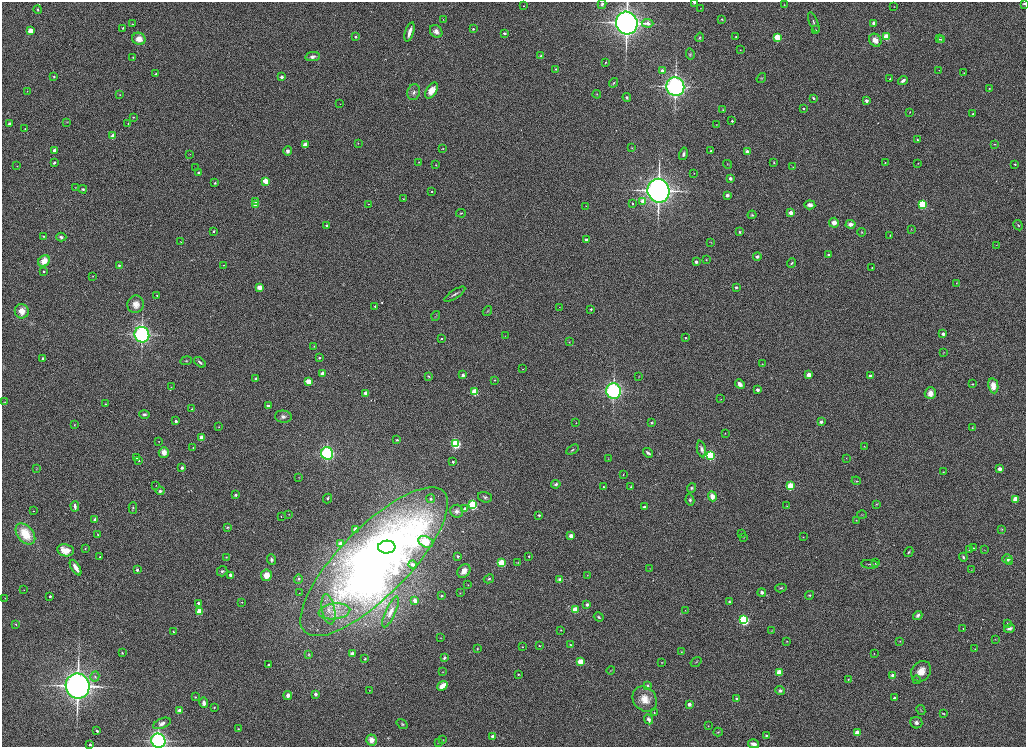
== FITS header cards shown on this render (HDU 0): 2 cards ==
NAXIS1  =                 2048
NAXIS2  =                 1489

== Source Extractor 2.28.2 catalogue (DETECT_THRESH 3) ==
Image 2048 x 1489 px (HDU 0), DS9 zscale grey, zoomed out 1/2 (1 PNG px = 2 x 2 image px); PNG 1028 x 749 px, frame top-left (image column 1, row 1489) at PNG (2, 2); each listed source drawn as its Kron ellipse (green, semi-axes under 4 px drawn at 4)
Background 1150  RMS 5.8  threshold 17.4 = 3 sigma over >= 5 px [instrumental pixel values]
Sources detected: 397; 4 cannot appear on this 1/2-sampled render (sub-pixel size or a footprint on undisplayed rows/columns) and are neither listed nor drawn; the other 393 listed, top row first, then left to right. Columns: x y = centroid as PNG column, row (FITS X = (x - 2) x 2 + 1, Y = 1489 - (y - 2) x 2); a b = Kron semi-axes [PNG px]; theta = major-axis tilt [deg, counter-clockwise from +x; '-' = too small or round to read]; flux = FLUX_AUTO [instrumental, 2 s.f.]
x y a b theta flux
694 2 2 2 - 3.1e+03
602 4 5 4 - 2.1e+03
1024 4 4 3 - 1.5e+03
784 5 3 2 - 5.4e+02
524 6 3 2 - 6.6e+02
894 6 2 2 - 3.7e+02
700 8 2 1 - 2.8e+02
38 10 4 3 - 1.3e+03
722 19 2 2 - 1.1e+03
443 20 3 2 - 5.5e+02
814 22 11 2 -68 2.0e+03
627 23 11 11 - 7.3e+05
648 23 6 3 -5 9.7e+03
874 23 2 2 - 1.2e+04
132 24 2 2 - 9.6e+02
123 28 4 3 - 1.1e+03
473 29 2 2 - 2.3e+03
815 30 3 2 - 9.2e+02
30 31 3 3 - 3.6e+04
436 31 7 5 -48 7.5e+03
410 32 10 3 72 9.4e+03
504 33 2 2 - 3.9e+03
356 37 2 2 - 2.8e+03
700 37 5 3 - 1.4e+03
736 37 2 2 - 8.5e+02
886 37 3 3 - 5.7e+04
777 38 3 3 - 9.4e+04
139 39 7 6 - 1.3e+04
939 39 3 2 - 7.9e+02
942 39 3 2 - 8.9e+02
875 40 7 5 -54 8.9e+03
740 50 2 1 - 6.4e+02
690 54 5 4 - 1.9e+03
541 56 4 4 - 2.6e+03
133 57 3 3 - 6.4e+02
312 57 7 4 9 4.9e+03
605 62 2 2 - 8.2e+02
556 69 2 2 - 1.2e+03
939 70 3 2 - 4.0e+02
663 71 2 2 - 9.4e+03
964 73 2 2 - 5.2e+02
156 74 2 2 - 1.7e+03
54 77 4 3 - 1.2e+03
282 77 2 2 - 8.1e+03
761 78 5 4 - 1.6e+03
890 79 2 2 - 1.0e+03
903 80 5 3 - 4.3e+03
614 83 5 2 - 1.3e+03
675 86 9 9 - 3.6e+05
989 88 2 2 - 8.0e+02
27 91 2 2 - 5.9e+02
432 91 9 5 58 1.4e+04
414 92 8 6 75 4.9e+03
597 94 4 3 - 1.0e+03
120 95 3 2 - 6.7e+02
627 97 4 3 - 2.3e+03
813 98 2 2 - 3.0e+03
866 101 2 2 - 8.5e+03
340 104 2 1 - 4.1e+02
804 108 2 2 - 1.9e+03
723 110 2 2 - 8.7e+02
910 112 3 2 - 5.2e+02
973 114 2 2 - 1.9e+03
133 117 2 2 - 1.2e+03
732 121 2 2 - 1.8e+03
67 122 3 2 - 6.2e+02
9 124 3 3 - 4.0e+03
128 124 2 2 - 7.1e+02
716 124 2 2 - 4.3e+02
25 129 3 2 - 6.2e+02
113 136 3 3 - 2.4e+04
917 140 3 2 - 1.4e+03
358 143 2 2 - 4.5e+02
994 144 2 2 - 8.6e+02
306 145 3 3 - 3.4e+04
632 148 3 2 - 6.2e+02
443 149 4 2 - 8.2e+02
54 150 2 2 - 6.3e+03
288 151 5 4 - 3.5e+03
711 151 2 2 - 2.3e+03
747 151 2 2 - 1.3e+04
190 154 3 2 - 3.4e+02
683 154 6 4 76 2.5e+03
419 162 3 2 - 6.7e+02
774 162 2 2 - 7.2e+02
54 163 3 3 - 2.4e+03
885 163 2 2 - 1.1e+03
918 163 2 2 - 4.7e+02
728 164 4 2 - 8.5e+02
1015 164 2 2 - 1.5e+03
436 165 3 3 - 8.3e+02
17 166 2 2 - 5.7e+02
793 167 2 2 - 4.2e+02
196 168 2 1 - 3.6e+02
199 172 3 3 - 1.5e+03
694 173 2 1 - 5.1e+02
730 178 2 2 - 8.7e+03
265 181 3 3 - 3.4e+04
215 183 2 2 - 2.6e+03
75 187 3 2 - 4.5e+02
83 189 4 3 - 1.4e+03
432 191 2 2 - 9.8e+02
658 191 12 11 - 6.8e+05
727 195 4 4 - 3.1e+03
403 199 3 3 - 7.2e+02
256 201 2 2 - 4.1e+03
643 201 3 3 - 1.9e+04
369 204 2 1 - 5.4e+02
633 204 2 2 - 1.2e+03
923 204 3 3 - 1.3e+05
255 205 3 2 - 2.3e+04
810 205 5 4 - 5.1e+03
586 206 2 1 - 2.8e+02
461 213 5 3 - 1.4e+03
791 213 2 2 - 1.7e+04
752 215 4 4 - 1.7e+03
834 223 5 5 - 9.0e+03
850 224 5 4 - 7.1e+03
326 225 2 2 - 2.5e+03
1018 225 5 3 - 1.4e+03
911 230 3 2 - 5.2e+02
213 231 3 3 - 1.5e+03
740 232 3 2 - 1.5e+03
861 232 4 3 - 8.6e+02
890 235 2 2 - 4.7e+02
44 236 3 2 - 1.1e+03
61 237 5 4 - 3.1e+03
586 240 2 2 - 7.7e+03
181 242 4 2 - 8.5e+02
711 242 3 2 - 4.0e+02
997 245 2 2 - 4.1e+02
828 255 2 2 - 2.7e+03
757 256 4 3 - 3.3e+03
706 260 2 2 - 7.7e+02
44 261 6 5 - 1.6e+04
696 262 2 2 - 5.7e+03
792 263 5 3 - 1.4e+03
119 265 4 4 - 2.0e+03
224 265 2 2 - 6.1e+02
872 268 2 2 - 1.1e+03
44 272 2 2 - 1.7e+03
92 276 3 2 - 5.0e+02
956 283 3 2 - 6.9e+02
259 287 3 3 - 2.7e+04
736 287 2 2 - 3.4e+03
455 294 12 2 33 2.8e+03
157 295 2 2 - 8.3e+02
135 304 9 8 - 9.1e+03
375 306 2 2 - 1.6e+03
560 307 2 1 - 2.9e+02
591 309 2 2 - 1.9e+03
22 311 7 7 - 1.2e+04
487 311 5 3 - 1.2e+03
436 316 5 2 - 8.6e+02
943 334 2 2 - 6.7e+03
142 335 8 7 - 2.6e+05
505 336 3 2 - 4.4e+02
685 338 2 2 - 9.2e+02
442 339 2 2 - 1.4e+03
569 342 3 2 - 6.0e+02
314 346 2 2 - 4.3e+02
943 353 3 2 - 4.8e+02
43 358 2 2 - 2.6e+03
319 358 2 2 - 2.3e+03
186 361 6 3 8 1.6e+03
200 362 6 3 -38 2.4e+03
762 364 3 2 - 7.4e+02
523 369 2 2 - 5.3e+02
322 373 3 2 - 2.1e+04
463 375 3 3 - 2.5e+03
809 375 3 2 - 2.5e+04
429 376 4 3 - 1.2e+03
870 376 2 2 - 9.3e+03
639 377 3 3 - 7.0e+02
256 379 4 3 - 2.1e+03
494 380 2 2 - 5.1e+02
308 381 3 3 - 3.1e+04
740 384 5 4 - 6.8e+03
973 384 2 2 - 1.1e+03
993 386 7 5 -80 1.1e+04
171 387 2 2 - 5.1e+02
757 390 2 2 - 8.9e+03
614 391 8 7 - 2.2e+05
475 392 3 3 - 6.5e+04
366 393 3 2 - 2.5e+04
930 393 6 5 - 8.7e+03
721 399 2 2 - 3.7e+02
5 402 3 2 - 4.5e+02
105 404 2 2 - 7.7e+02
268 406 2 2 - 5.3e+03
192 409 2 2 - 6.9e+02
144 414 5 3 - 2.2e+03
283 417 8 6 -5 4.2e+03
176 421 2 2 - 5.9e+03
821 422 2 2 - 6.3e+03
576 423 2 2 - 5.1e+02
652 423 4 4 - 1.2e+03
74 425 3 2 - 4.4e+02
219 427 3 2 - 6.6e+02
972 428 3 2 - 6.1e+02
725 433 2 1 - 3.8e+02
202 437 2 2 - 2.2e+04
397 440 4 3 - 1.1e+03
159 441 2 1 - 3.7e+02
456 444 3 3 - 2.2e+05
864 446 3 2 - 6.3e+02
193 448 2 2 - 9.2e+02
701 449 8 4 -79 4.1e+03
572 450 7 3 31 1.5e+03
164 452 5 5 - 9.7e+03
327 453 6 6 - 1.8e+05
648 453 5 3 - 2.7e+03
710 455 3 3 - 1.8e+05
137 458 2 2 - 1.1e+03
846 458 3 2 - 4.4e+02
608 459 2 2 - 4.6e+02
139 461 2 2 - 1.1e+03
453 462 2 2 - 2.8e+03
182 468 2 2 - 5.7e+03
37 469 3 2 - 6.1e+02
1000 469 3 3 - 6.3e+03
943 472 3 2 - 6.0e+02
623 475 2 2 - 6.1e+02
299 477 2 2 - 4.2e+02
856 481 5 3 - 1.3e+03
556 484 5 4 - 3.7e+03
156 485 3 2 - 5.2e+02
790 486 3 3 - 8.6e+04
603 487 2 2 - 1.3e+03
631 487 3 3 - 1.2e+03
692 488 5 3 - 1.9e+03
160 491 4 3 - 2.6e+03
236 495 4 3 - 2.4e+03
712 496 5 4 - 8.1e+03
485 497 7 5 -16 2.7e+03
327 498 5 3 - 1.6e+03
431 499 4 4 - 2.0e+03
1015 499 3 2 - 3.6e+04
690 500 5 4 - 2.6e+03
877 504 4 3 - 1.0e+03
473 505 3 3 - 1.9e+05
75 506 5 2 - 3.2e+03
787 506 3 2 - 5.5e+02
644 507 2 2 - 6.3e+03
133 508 6 3 87 1.5e+03
464 509 2 2 - 5.1e+03
33 511 2 1 - 6.3e+02
456 511 6 6 - 4.0e+03
289 514 2 1 - 2.7e+02
539 515 2 2 - 2.3e+03
862 515 5 3 - 1.1e+03
281 516 2 2 - 6.8e+02
95 519 2 2 - 8.3e+03
856 520 2 2 - 7.0e+02
227 527 3 3 - 1.3e+03
355 529 3 3 - 3.7e+03
1002 529 4 3 - 8.7e+02
25 534 12 8 -50 3.4e+04
741 534 3 2 - 1.2e+03
98 535 4 2 - 6.0e+02
571 536 2 2 - 1.9e+04
744 537 3 3 - 7.2e+02
803 537 3 2 - 4.9e+02
426 542 8 5 -26 1.1e+05
340 543 2 2 - 1.1e+04
387 547 8 6 5 6.5e+04
974 548 3 2 - 1.2e+03
85 549 3 2 - 7.9e+02
65 550 8 6 -10 1.7e+04
969 550 2 2 - 5.3e+02
985 550 2 2 - 3.2e+02
909 552 5 3 - 1.5e+03
458 556 3 3 - 1.6e+03
529 556 2 2 - 1.0e+03
100 557 2 2 - 9.0e+02
226 557 4 3 - 8.8e+02
963 557 4 3 - 1.9e+03
271 559 5 4 - 3.2e+03
1007 559 5 4 - 4.3e+03
374 562 99 34 45 1.1e+06
517 562 4 3 - 9.0e+02
1009 562 4 3 - 1.4e+03
502 563 3 3 - 7.2e+04
876 563 4 3 - 1.6e+03
870 564 8 3 -5 2.0e+03
413 565 4 3 - 3.8e+03
76 568 9 3 -58 8.2e+03
650 568 3 2 - 4.3e+02
137 570 2 2 - 4.6e+03
971 570 3 2 - 4.9e+02
222 571 5 5 - 2.3e+03
464 571 7 5 50 1.1e+04
231 575 3 2 - 1.6e+04
266 575 6 5 - 1.3e+04
587 575 3 2 - 4.7e+02
298 579 5 4 - 2.4e+03
489 579 5 4 - 2.1e+03
560 580 2 2 - 1.8e+04
468 585 3 3 - 7.3e+02
781 588 6 3 15 1.6e+03
24 590 2 1 - 3.6e+02
299 593 2 2 - 5.3e+02
460 593 3 2 - 5.1e+02
762 593 4 4 - 3.3e+03
810 595 4 4 - 1.7e+03
50 596 2 2 - 3.7e+03
442 596 2 2 - 2.4e+03
5 598 2 2 - 3.4e+02
415 600 3 2 - 1.3e+04
729 601 4 3 - 1.4e+03
242 602 2 2 - 8.6e+02
198 603 2 2 - 4.0e+03
587 604 2 2 - 5.4e+03
328 609 15 6 -80 1.2e+04
575 610 3 3 - 4.9e+04
685 610 2 1 - 3.5e+02
199 611 3 3 - 4.0e+04
334 611 16 8 7 1.7e+04
391 612 17 5 66 8.4e+03
918 615 5 3 - 3.9e+03
599 617 5 3 - 2.1e+03
744 620 3 3 - 2.7e+05
1007 623 4 2 - 9.7e+02
16 624 3 3 - 1.0e+03
1009 628 6 3 18 2.6e+03
963 629 3 3 - 8.4e+02
561 630 3 2 - 8.7e+02
772 631 3 3 - 6.5e+02
173 632 2 2 - 8.0e+02
441 638 3 2 - 5.1e+02
995 639 3 2 - 5.2e+02
787 641 2 2 - 5.3e+02
900 641 2 2 - 6.3e+02
570 644 4 3 - 1.1e+03
539 646 2 2 - 9.0e+02
522 647 2 2 - 6.0e+02
477 649 3 3 - 9.1e+02
975 649 2 2 - 6.5e+02
681 652 3 2 - 9.5e+02
122 653 3 2 - 7.8e+02
874 653 2 1 - 4.2e+02
309 654 4 4 - 1.2e+03
352 654 2 2 - 1.5e+04
445 658 4 3 - 2.9e+03
365 659 2 2 - 1.7e+03
580 662 3 3 - 5.1e+04
696 662 6 3 34 1.2e+03
661 663 3 2 - 6.3e+02
268 665 2 2 - 2.5e+03
611 670 4 2 - 6.8e+02
921 671 11 9 49 1.4e+04
442 672 2 2 - 3.8e+02
779 672 3 3 - 5.6e+04
518 674 2 2 - 1.2e+03
893 675 3 2 - 1.7e+04
95 677 5 4 - 2.4e+03
848 679 2 2 - 5.5e+02
917 680 4 3 - 9.8e+02
648 685 4 3 - 2.1e+03
78 686 13 12 - 7.8e+05
442 686 5 3 - 1.5e+04
369 690 3 2 - 5.1e+02
780 690 5 4 - 3.1e+03
315 694 2 2 - 7.8e+03
288 695 4 4 - 4.5e+03
195 697 4 2 - 7.1e+02
736 698 2 2 - 2.0e+03
894 698 2 2 - 4.9e+03
645 699 13 11 -50 1.9e+04
204 703 5 4 - 6.3e+03
689 704 2 2 - 1.1e+04
214 707 2 2 - 1.3e+03
921 710 5 2 - 8.0e+02
180 711 3 3 - 5.3e+03
654 713 3 2 - 8.6e+02
943 713 4 3 - 9.2e+02
648 719 5 4 - 4.7e+03
162 723 9 5 23 4.9e+03
916 723 6 5 - 3.7e+03
402 724 6 4 -36 1.6e+03
708 726 3 2 - 4.0e+02
238 729 2 2 - 1.2e+03
97 731 2 2 - 3.7e+03
718 732 5 3 - 1.1e+03
857 733 3 3 - 3.0e+04
766 735 3 3 - 1.3e+03
493 736 2 2 - 1.2e+04
371 740 5 5 - 1.1e+04
442 740 3 2 - 6.8e+02
158 741 7 7 - 2.8e+05
439 743 3 3 - 9.6e+02
90 744 2 2 - 3.9e+03
754 744 5 3 - 5.9e+03
At the frame edge (FLAGS 8, measured only in part): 4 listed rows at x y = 694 2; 1024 4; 158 741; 754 744
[4 sub-pixel or undisplayed-footprint detections neither listed nor drawn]

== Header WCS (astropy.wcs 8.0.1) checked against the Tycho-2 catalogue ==
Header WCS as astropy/WCSLIB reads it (CRVAL/CRPIX/CD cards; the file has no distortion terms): RA---TAN/DEC--TAN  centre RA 23:59:47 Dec +14:50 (359.95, +14.84 deg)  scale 0.396 arcsec/px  FOV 13.5' x 9.8'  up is +89 deg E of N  parity normal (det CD < 0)
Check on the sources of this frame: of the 60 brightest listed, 3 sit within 1.5 arcsec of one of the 3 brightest Tycho-2 stars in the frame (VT <= 11.51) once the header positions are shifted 0.08 arcsec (0.06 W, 0.06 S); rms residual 0.44 arcsec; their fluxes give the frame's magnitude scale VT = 26.17 - 2.5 log10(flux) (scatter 0.06 mag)
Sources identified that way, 3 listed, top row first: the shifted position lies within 1.5 arcsec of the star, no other Tycho-2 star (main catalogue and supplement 1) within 3.0 arcsec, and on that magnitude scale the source's flux lands within +1.5 / -3 mag of the star's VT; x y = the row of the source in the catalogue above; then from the Tycho-2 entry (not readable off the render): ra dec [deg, ICRS J2000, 3 dp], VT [Tycho-2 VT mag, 2 dp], TYC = Tycho-2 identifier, HIP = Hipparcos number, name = IAU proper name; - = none
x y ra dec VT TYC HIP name
627 23 0.024 +14.865 11.51 600-225-1 - -
658 191 359.986 +14.871 11.50 1177-143-1 - -
78 686 359.876 +14.741 11.50 1177-93-1 - -